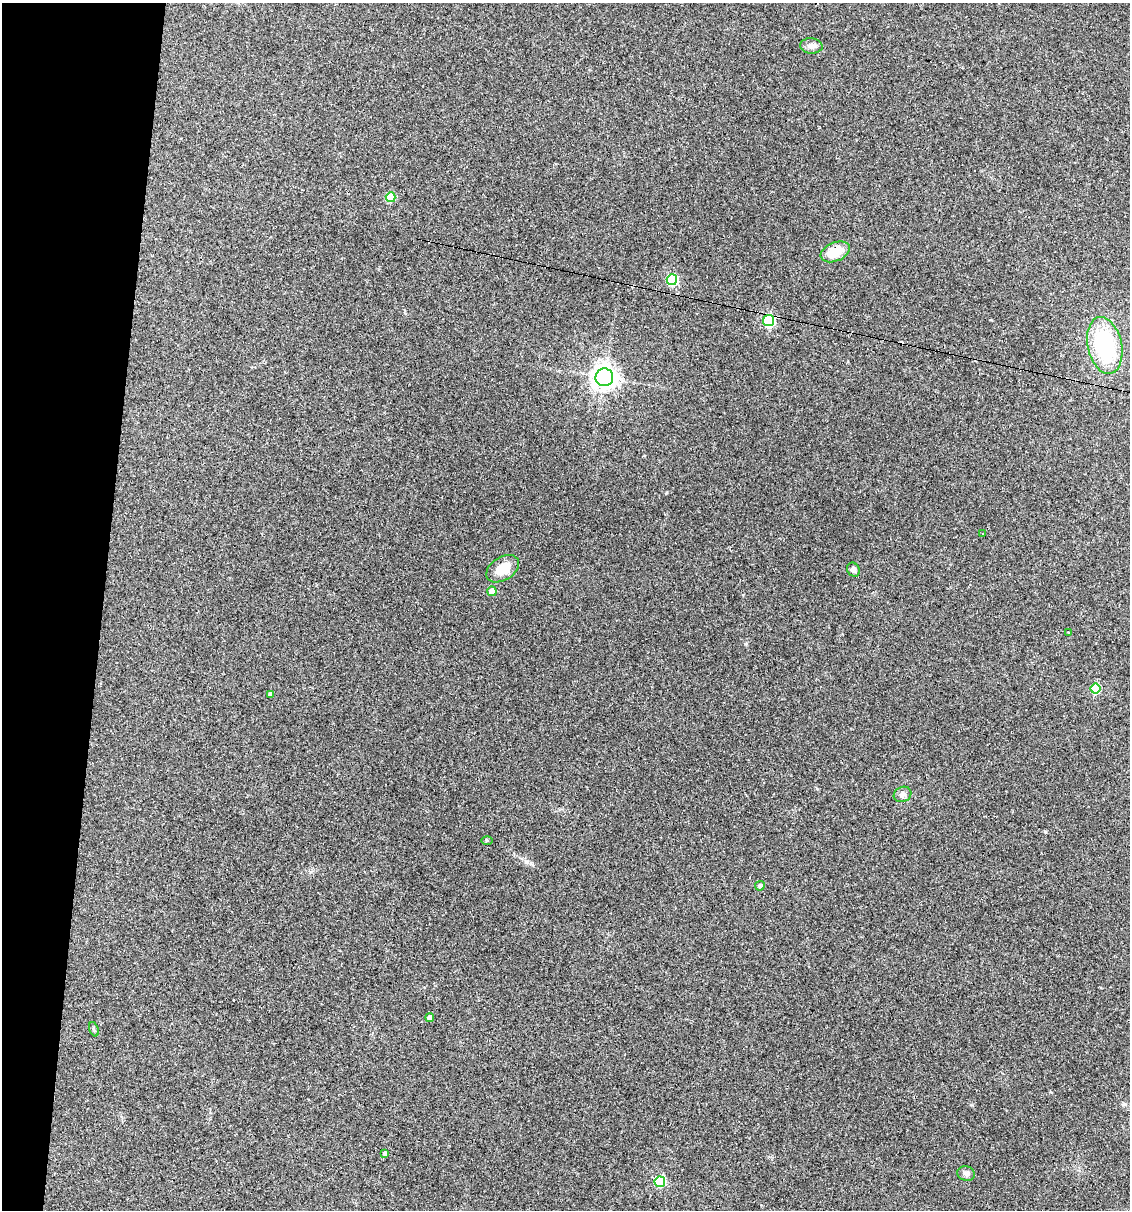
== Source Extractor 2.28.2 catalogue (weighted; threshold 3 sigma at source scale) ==
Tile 9 of 4 x 4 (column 1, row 3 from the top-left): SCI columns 231-1358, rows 1209-2416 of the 4853 x 4831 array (HDU 1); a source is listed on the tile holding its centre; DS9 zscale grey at full resolution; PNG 1132 x 1212 px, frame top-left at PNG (2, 3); each listed source drawn as its Kron ellipse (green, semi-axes under 4 px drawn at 4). Shown black and unused: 9% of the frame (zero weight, under 3 of 4 exposures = <1% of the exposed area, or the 3 px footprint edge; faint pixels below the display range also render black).
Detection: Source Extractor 2.28.2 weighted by HDU 2 'WHT'; one run over the whole footprint, this tile lists its part. Background 0.149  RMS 0.0066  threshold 0.0296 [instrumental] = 3 sigma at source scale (4.5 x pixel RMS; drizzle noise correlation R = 1.50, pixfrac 1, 0.05/0.05 arcsec/px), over >= 5 px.
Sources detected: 26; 4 cosmic-ray / hot-pixel residue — neither listed nor drawn; the other 22 listed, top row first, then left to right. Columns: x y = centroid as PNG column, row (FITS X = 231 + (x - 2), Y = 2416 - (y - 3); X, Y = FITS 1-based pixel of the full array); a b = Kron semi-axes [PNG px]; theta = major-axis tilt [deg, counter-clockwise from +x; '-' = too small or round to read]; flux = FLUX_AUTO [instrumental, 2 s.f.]
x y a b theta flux
811 46 11 7 -4 3
391 197 5 5 - 24
835 252 15 9 23 14
672 280 5 5 - 56
769 321 5 5 - 71
1105 345 29 17 -78 60
604 377 9 9 - 480
982 534 3 3 - 0.8
503 569 18 11 33 12
853 570 7 6 - 2.3
492 591 4 4 - 8.2
1068 632 2 2 - 0.53
1095 689 5 5 - 34
271 694 4 3 - 1.9
903 794 9 7 27 2.5
487 841 6 4 -1 0.72
760 886 5 4 - 1.8
430 1018 4 4 - 4
94 1029 7 4 -70 1
385 1153 4 3 - 1.8
966 1173 9 7 -13 2.2
660 1182 5 5 - 46
Overlapping masked pixels (flux is a lower limit): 1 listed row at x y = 769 321
Unlisted compact peaks at least as high as the median listed source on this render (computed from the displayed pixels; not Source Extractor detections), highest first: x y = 1045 832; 745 644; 526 862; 972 1105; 666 493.